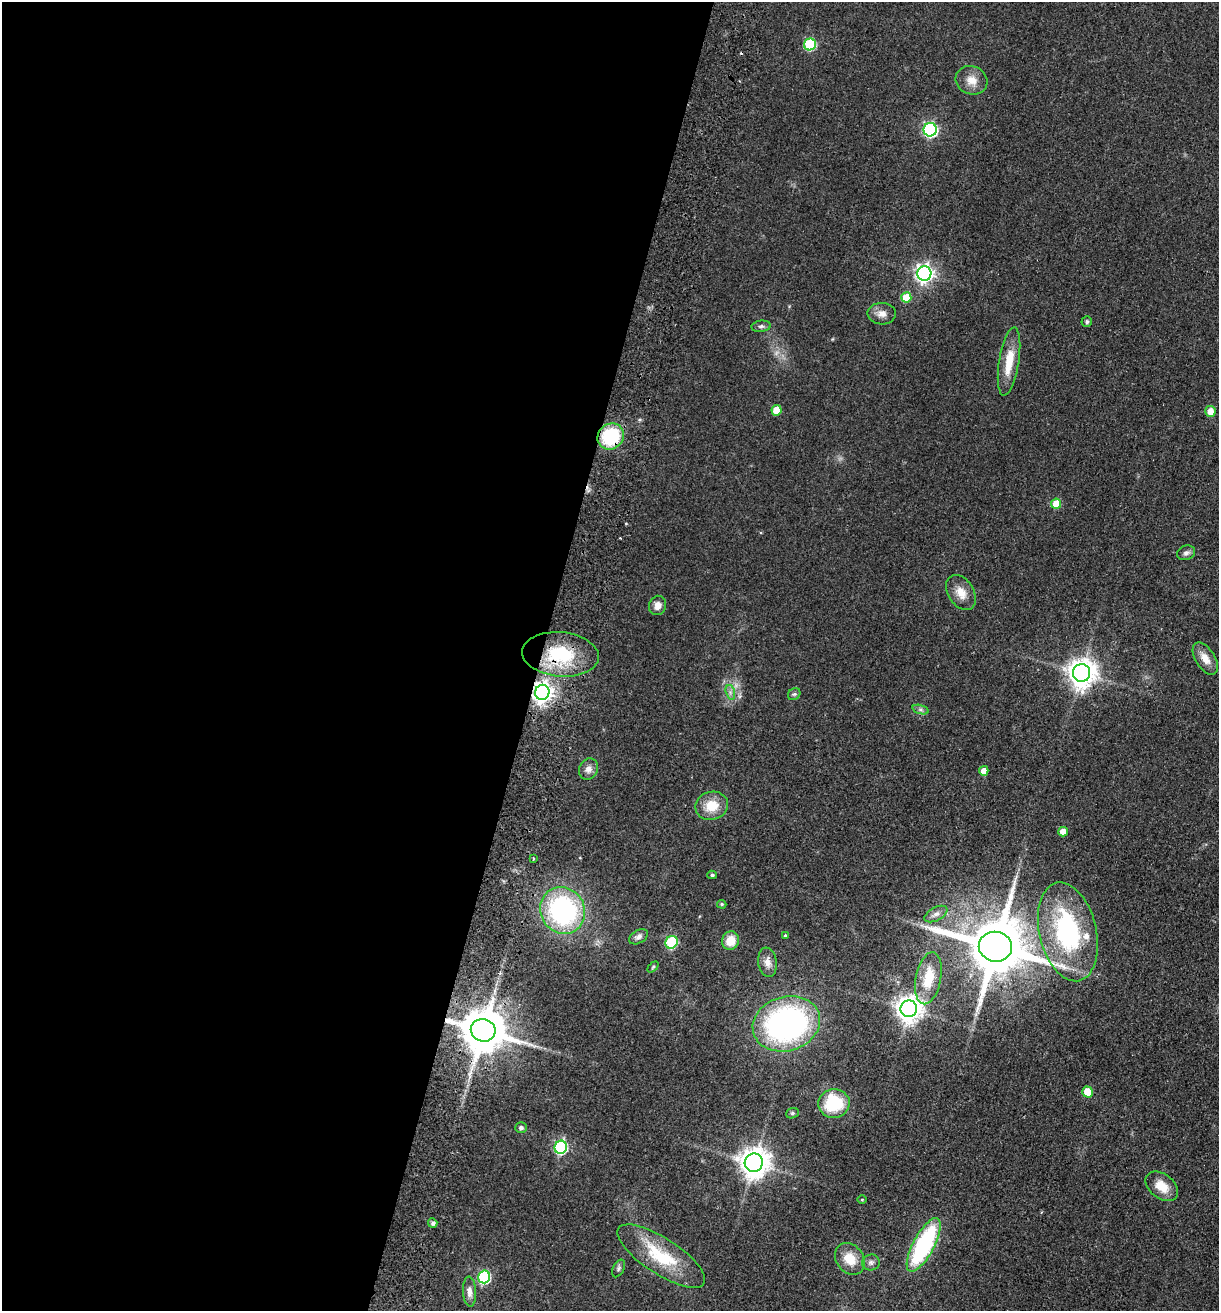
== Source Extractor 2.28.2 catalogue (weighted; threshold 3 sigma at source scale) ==
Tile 5 of 4 x 4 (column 1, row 2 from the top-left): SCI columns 188-1404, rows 2637-3945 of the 5368 x 5274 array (HDU 1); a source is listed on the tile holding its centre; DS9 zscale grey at full resolution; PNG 1221 x 1313 px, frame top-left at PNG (2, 2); each listed source drawn as its Kron ellipse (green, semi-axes under 4 px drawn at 4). Shown black and unused: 44% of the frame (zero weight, under 2 of 3 exposures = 3% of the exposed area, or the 3 px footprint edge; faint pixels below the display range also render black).
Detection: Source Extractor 2.28.2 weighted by HDU 2 'WHT'; one run over the whole footprint, this tile lists its part. Background 0.0768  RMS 0.0079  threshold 0.0354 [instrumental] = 3 sigma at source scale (4.5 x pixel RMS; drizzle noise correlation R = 1.50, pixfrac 1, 0.05/0.05 arcsec/px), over >= 5 px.
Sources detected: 63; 2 cosmic-ray / hot-pixel residue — neither listed nor drawn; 1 inside a brighter listed object's ellipse — not listed separately; the other 60 listed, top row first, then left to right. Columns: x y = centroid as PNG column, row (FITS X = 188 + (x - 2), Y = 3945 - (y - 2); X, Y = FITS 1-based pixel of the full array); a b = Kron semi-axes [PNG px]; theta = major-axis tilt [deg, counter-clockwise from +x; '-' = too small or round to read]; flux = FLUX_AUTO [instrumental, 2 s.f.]
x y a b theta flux
810 44 6 6 - 62
972 80 16 14 -24 9.5
930 130 7 6 - 150
924 273 7 7 - 320
906 297 5 5 - 21
882 314 14 10 -2 5.7
1087 322 5 5 - 1.4
761 326 10 5 6 2.1
1009 362 34 10 81 20
776 410 5 5 - 17
1210 411 5 5 - 8.2
611 436 14 12 42 54
1056 504 5 5 - 16
1186 553 9 7 19 2.8
961 593 19 13 -58 10
658 605 10 8 72 5.5
560 654 38 22 -5 51
1205 658 18 9 -58 9.2
1081 673 9 8 - 960
542 692 7 7 - 490
730 692 7 4 -72 2.2
794 694 7 5 41 1.6
921 710 8 4 -19 1.8
588 769 11 9 65 4.9
984 771 5 4 - 8.3
712 806 16 14 18 16
1063 832 5 4 - 8.2
533 858 4 2 - 0.73
712 875 4 4 - 1.4
722 904 4 4 - 1.1
563 910 24 22 -57 130
936 914 12 6 28 3.7
1068 932 50 28 -77 110
785 936 3 3 - 1.4
638 937 10 6 29 2.7
730 941 9 8 - 12
671 942 6 6 - 65
995 947 16 15 - 6800
767 962 15 9 -82 6.1
653 967 6 4 46 1
928 978 26 12 79 23
909 1009 8 8 - 820
786 1024 34 27 16 230
483 1030 12 11 - 3500
1088 1092 6 5 - 17
834 1103 15 14 - 41
792 1113 6 5 - 1.2
521 1128 6 5 - 2.3
561 1147 7 6 - 100
754 1163 9 9 - 1100
1162 1186 18 12 -38 13
862 1199 5 3 - 0.66
433 1223 5 4 - 2.4
924 1245 30 10 62 100
661 1256 51 18 -33 44
850 1259 17 13 -53 15
871 1262 9 8 - 2.6
619 1268 9 5 63 1.9
484 1277 6 6 - 99
469 1292 15 6 -87 5.2
Overlapping masked pixels (flux is a lower limit): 4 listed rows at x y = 611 436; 560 654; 542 692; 483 1030